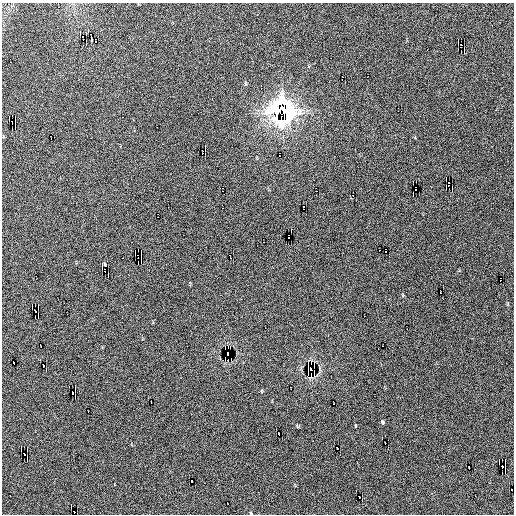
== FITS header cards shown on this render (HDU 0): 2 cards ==
NAXIS1  =                  512 / Axis length
NAXIS2  =                  512 / Axis length

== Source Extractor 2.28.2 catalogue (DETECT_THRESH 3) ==
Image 512 x 512 px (HDU 0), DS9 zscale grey, 1 PNG px = 1 image px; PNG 516 x 516 px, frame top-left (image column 1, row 512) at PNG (2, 3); no overlay
Background 232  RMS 15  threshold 44.4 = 3 sigma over >= 5 px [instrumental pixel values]
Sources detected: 22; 1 with non-positive FLUX_AUTO (blend fragments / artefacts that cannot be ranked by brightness) is not listed; the other 21 listed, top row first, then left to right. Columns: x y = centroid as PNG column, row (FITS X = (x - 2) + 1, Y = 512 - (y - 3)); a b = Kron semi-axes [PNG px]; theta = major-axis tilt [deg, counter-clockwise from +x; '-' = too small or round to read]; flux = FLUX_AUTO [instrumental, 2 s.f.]
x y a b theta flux
461 47 4 2 - 1700
282 110 13 11 -34 250000
12 122 4 2 - 1700
449 185 4 2 - 1600
303 208 4 2 - 750
288 237 3 2 - 75
132 242 2 2 - 1600
138 257 4 2 - 2100
141 262 3 2 - 1100
104 264 4 2 - 1200
35 311 3 2 - 2500
225 359 3 2 - 980
308 363 4 2 - 2400
311 369 3 2 - 22000
314 375 4 2 - 2500
382 422 4 3 - 1700
24 454 3 2 - 890
499 460 3 2 - 780
502 467 2 2 - 2700
74 512 2 2 - 1200
251 513 5 3 - 820
At the frame edge (FLAGS 8, measured only in part): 1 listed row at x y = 251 513
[1 non-positive-flux detection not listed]